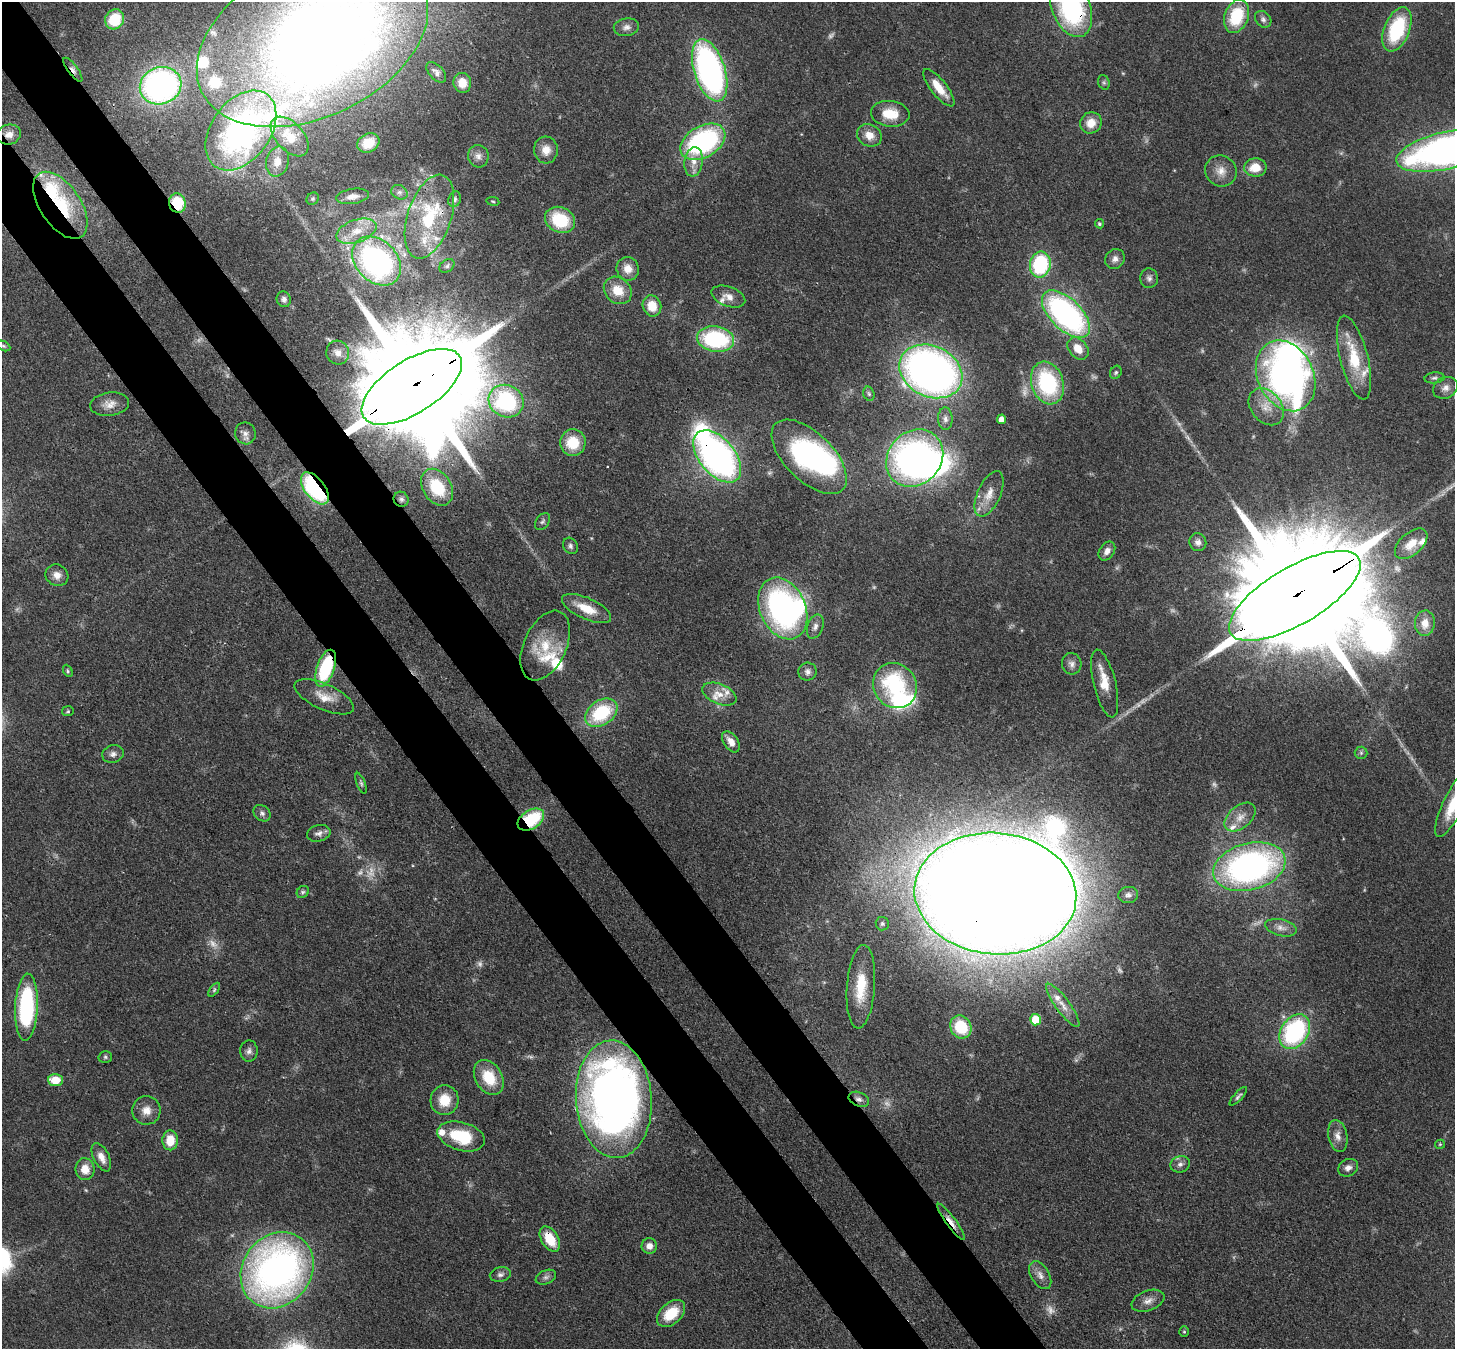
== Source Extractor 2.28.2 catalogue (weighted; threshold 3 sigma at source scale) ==
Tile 11 of 4 x 4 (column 3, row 3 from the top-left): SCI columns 2984-4436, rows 1693-3039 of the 5968 x 5940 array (HDU 1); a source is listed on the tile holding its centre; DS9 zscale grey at full resolution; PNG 1457 x 1351 px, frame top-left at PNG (2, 2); each listed source drawn as its Kron ellipse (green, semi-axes under 4 px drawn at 4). Shown black and unused: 8% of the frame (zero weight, under 3 of 4 exposures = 7% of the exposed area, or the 3 px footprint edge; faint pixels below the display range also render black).
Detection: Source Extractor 2.28.2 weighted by HDU 2 'WHT'; one run over the whole footprint, this tile lists its part. Background 0.0727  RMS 0.0038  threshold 0.0173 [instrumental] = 3 sigma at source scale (4.5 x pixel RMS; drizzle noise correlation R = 1.50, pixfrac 1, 0.05/0.05 arcsec/px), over >= 5 px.
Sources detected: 195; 16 too faint to see at this stretch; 7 inside a brighter object's white glare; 1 cosmic-ray / hot-pixel residue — neither listed nor drawn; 22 inside a brighter listed object's ellipse — not listed separately; the other 149 listed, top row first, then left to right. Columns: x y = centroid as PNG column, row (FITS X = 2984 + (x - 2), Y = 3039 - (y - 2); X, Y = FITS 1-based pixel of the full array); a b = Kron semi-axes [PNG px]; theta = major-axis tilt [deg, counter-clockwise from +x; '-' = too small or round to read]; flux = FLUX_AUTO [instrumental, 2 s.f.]
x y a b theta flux
1071 8 31 19 -68 63
1236 16 17 12 70 19
115 19 10 9 - 16
1263 19 9 7 -45 1.4
626 27 12 9 9 2.2
1397 29 23 12 68 30
312 39 123 78 26 520
73 70 14 5 -53 1.9
710 70 32 15 -72 130
436 72 12 7 -47 1.7
1104 82 7 5 -69 0.83
462 83 10 9 - 5.8
161 86 21 18 20 120
939 88 23 8 -52 7
890 114 19 13 -6 9.2
1091 123 11 10 - 5.2
241 130 44 29 54 140
9 134 12 10 15 3.5
869 135 13 11 -31 4.4
290 136 24 14 -47 9.1
703 142 24 15 30 66
368 143 11 9 29 6.4
546 150 13 12 - 4.3
1446 150 51 18 13 200
478 156 11 10 - 2.6
277 161 15 11 76 4.4
694 162 15 9 82 4.1
1255 167 11 9 2 7.2
1221 171 16 15 - 4.8
399 192 8 7 - 1.4
353 196 16 7 8 3
313 199 7 5 45 0.64
455 199 8 6 70 1.2
493 201 6 3 -9 0.45
177 203 10 8 -72 15
60 205 38 20 -56 31
429 217 43 22 72 29
560 220 15 12 -24 19
1099 224 5 4 - 0.76
356 231 21 11 19 7.2
1115 259 10 9 - 2.2
377 261 28 20 -45 110
1040 264 13 10 79 34
447 266 8 6 35 0.9
628 269 12 11 - 4.2
1149 278 10 9 - 1.7
618 290 15 12 -41 7.3
728 296 17 10 -20 3.4
284 299 8 7 - 1.5
652 306 11 9 -72 6.7
1066 314 30 15 -44 98
716 339 18 12 -8 41
3 346 7 4 -27 0.68
1078 349 12 9 -50 5.3
338 353 12 11 - 3.2
1354 358 43 14 -76 18
931 371 33 25 -26 230
1116 372 7 5 60 0.83
1286 376 37 28 -64 180
1435 378 10 5 5 1.1
1047 383 22 16 -71 38
412 387 57 26 32 22000
1445 388 13 10 28 2.9
869 394 7 5 -74 0.82
506 401 18 16 -28 43
110 404 19 11 8 4
1266 407 20 15 -50 7.1
945 419 11 7 -88 1.7
1002 419 5 4 - 3.1
245 433 11 10 - 2.3
573 443 13 13 - 11
717 456 30 18 -50 150
809 457 47 24 -44 63
915 458 31 26 46 140
437 487 20 14 -57 15
315 488 19 10 -52 54
989 494 24 11 66 6.2
401 499 8 7 - 1.2
543 521 9 6 53 1
1198 542 9 8 - 1.8
1411 544 19 11 41 6.1
570 546 8 7 - 1.2
1107 551 10 7 56 2.4
57 575 12 10 -28 3.3
1295 596 74 28 30 29000
587 608 26 10 -24 8.3
783 608 32 23 -66 110
1425 623 13 10 86 5
815 627 12 8 70 2.1
545 646 37 21 65 14
1072 664 11 9 -68 2.2
326 668 19 9 71 31
68 671 6 4 -63 0.59
808 672 9 9 - 1.7
1105 684 35 11 -76 7.1
895 686 23 21 -55 37
719 694 18 10 -23 4.5
324 697 32 12 -24 7.2
68 711 6 5 - 0.57
601 713 18 12 34 24
731 742 12 7 -55 3.6
1361 753 6 6 - 0.86
113 754 11 8 16 1.9
361 783 11 4 -69 0.87
1454 804 37 10 64 14
262 813 9 7 -39 1.3
1240 817 18 11 40 4.7
531 820 14 9 32 22
319 833 12 8 14 2
1249 867 37 23 15 130
303 892 7 5 45 0.84
995 894 81 61 -5 2500
1128 895 10 8 7 1.6
882 924 7 6 - 1
1281 928 16 8 -13 2.7
861 987 42 14 86 15
214 990 8 4 55 0.74
1063 1005 26 7 -54 4.1
26 1007 33 11 87 48
1036 1020 5 5 - 13
961 1027 12 10 -63 15
1295 1032 19 13 56 56
249 1051 10 9 - 1.7
105 1057 7 5 -1 0.71
489 1077 19 13 -58 12
55 1080 7 6 - 7.5
1238 1096 12 4 47 0.94
614 1099 59 38 -86 320
859 1099 10 7 -22 1.8
445 1100 15 14 - 8.6
146 1110 14 14 - 4.3
461 1136 24 14 -16 18
1338 1136 16 9 -79 3.3
170 1140 10 8 -89 7.6
1440 1144 5 4 - 0.45
101 1157 15 7 -63 3.6
1180 1164 10 8 15 1.7
1348 1168 10 8 29 2.1
85 1169 11 9 -82 5.1
951 1222 22 5 -54 3.7
550 1239 14 8 -58 10
649 1246 8 7 - 2.7
277 1270 40 34 53 190
500 1275 11 7 13 1.5
1040 1275 15 9 -59 2.8
546 1277 11 6 22 1.4
1148 1301 17 10 21 3.2
671 1313 16 10 41 11
1184 1332 5 4 - 0.51
Overlapping masked pixels (flux is a lower limit): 19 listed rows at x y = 1071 8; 73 70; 9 134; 177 203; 60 205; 429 217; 412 387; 717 456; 315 488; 401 499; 1295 596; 545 646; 326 668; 531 820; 995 894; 614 1099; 859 1099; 951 1222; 550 1239
Isophote crosses this tile's border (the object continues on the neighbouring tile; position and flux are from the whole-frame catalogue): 5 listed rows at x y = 1071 8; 312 39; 1446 150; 1295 596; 1454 804